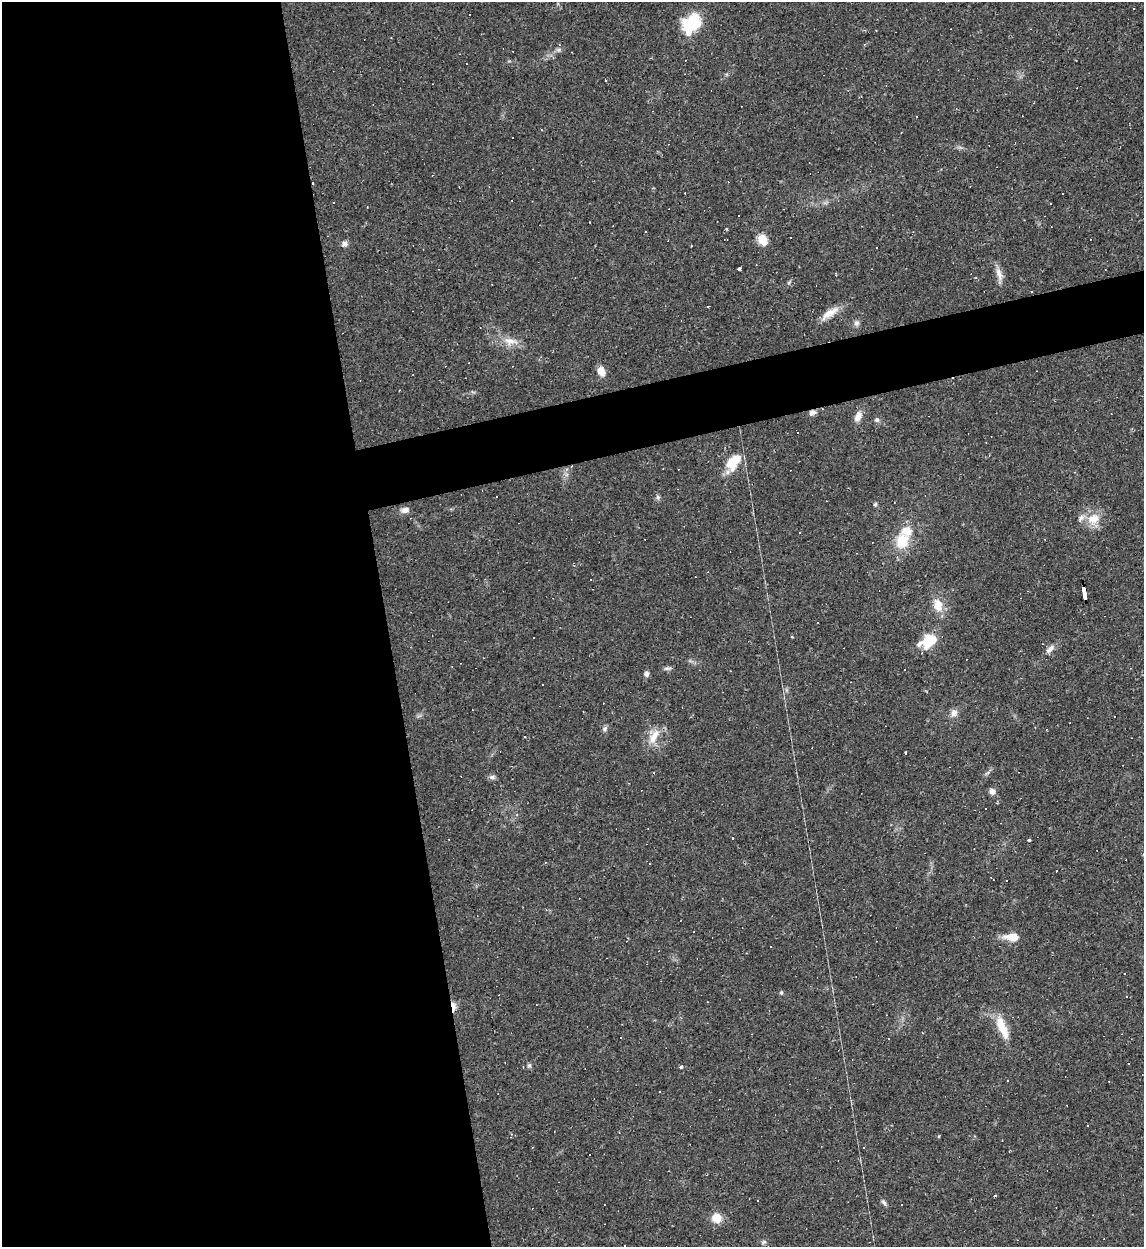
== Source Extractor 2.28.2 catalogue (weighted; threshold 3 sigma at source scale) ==
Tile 9 of 4 x 4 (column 1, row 3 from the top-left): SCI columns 138-1279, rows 1246-2490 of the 4959 x 4984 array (HDU 1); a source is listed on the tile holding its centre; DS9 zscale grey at full resolution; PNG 1146 x 1249 px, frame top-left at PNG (2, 2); no overlay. Shown black and unused: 37% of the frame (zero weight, under 2 of 3 exposures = <1% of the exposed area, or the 3 px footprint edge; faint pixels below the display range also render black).
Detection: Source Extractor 2.28.2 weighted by HDU 2 'WHT'; one run over the whole footprint, this tile lists its part. Background 0.0561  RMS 0.0052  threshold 0.0234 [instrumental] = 3 sigma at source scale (4.5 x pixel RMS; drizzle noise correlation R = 1.50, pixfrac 1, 0.05/0.05 arcsec/px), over >= 5 px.
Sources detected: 113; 44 cosmic-ray / hot-pixel residue — not listed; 3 inside a brighter listed object's ellipse — not listed separately; the other 66 listed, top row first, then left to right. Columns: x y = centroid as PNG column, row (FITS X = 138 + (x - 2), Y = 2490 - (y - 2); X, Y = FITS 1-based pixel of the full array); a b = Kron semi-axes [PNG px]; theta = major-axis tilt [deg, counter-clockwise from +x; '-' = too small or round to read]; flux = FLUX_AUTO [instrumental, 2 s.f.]
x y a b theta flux
470 15 3 3 - 1.2
692 24 24 17 46 21
559 45 4 3 - 0.47
916 116 3 3 - 0.74
513 137 3 3 - 2
313 183 3 2 - 0.48
333 203 3 3 - 6.2
367 207 3 2 - 0.33
646 231 3 2 - 0.42
762 239 6 5 - 30
344 244 8 7 - 1.8
691 246 2 2 - 0.39
739 269 3 3 - 16
999 274 21 7 -73 4
976 278 4 3 - 0.54
830 313 26 9 32 6.2
856 323 8 7 - 1.7
510 341 21 11 -11 6.4
601 371 12 8 -69 4.3
812 412 10 7 15 1.9
858 416 13 7 50 3.7
877 420 7 6 - 1.2
798 433 3 3 - 1
733 462 22 11 55 14
658 497 6 5 - 1.1
875 504 5 4 - 0.88
405 510 11 6 12 2.5
1093 519 18 15 32 8.9
800 532 3 2 - 0.75
902 541 21 17 66 14
1084 594 13 3 -80 88
938 605 17 11 -78 7.6
792 637 4 2 - 0.42
928 641 20 12 31 14
1050 649 15 7 46 2.8
667 668 11 4 2 1.3
646 674 7 6 - 1.5
954 713 9 8 - 2.9
605 729 7 6 - 1.3
654 736 23 9 65 7
524 737 3 2 - 0.45
905 754 3 3 - 6.8
492 777 8 6 2 1.4
992 791 8 7 - 2.2
732 838 3 2 - 0.34
1029 840 3 3 - 0.87
546 910 4 4 - 0.56
1012 937 17 9 -4 6.9
781 993 5 4 - 0.7
453 1006 11 4 -79 10
1002 1028 34 10 -68 11
922 1033 3 2 - 0.38
1128 1064 2 2 - 0.32
529 1065 7 5 -74 0.96
523 1067 3 3 - 0.42
681 1067 4 3 - 0.97
1008 1081 2 2 - 0.42
1087 1126 3 3 - 15
619 1132 2 2 - 0.35
939 1136 5 3 - 0.44
995 1196 3 3 - 0.89
757 1200 3 3 - 2.2
884 1202 9 5 -56 1.3
901 1204 3 3 - 2.5
717 1218 8 7 - 11
764 1242 8 5 26 1.1
Overlapping masked pixels (flux is a lower limit): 4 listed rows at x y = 313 183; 812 412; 1084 594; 453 1006